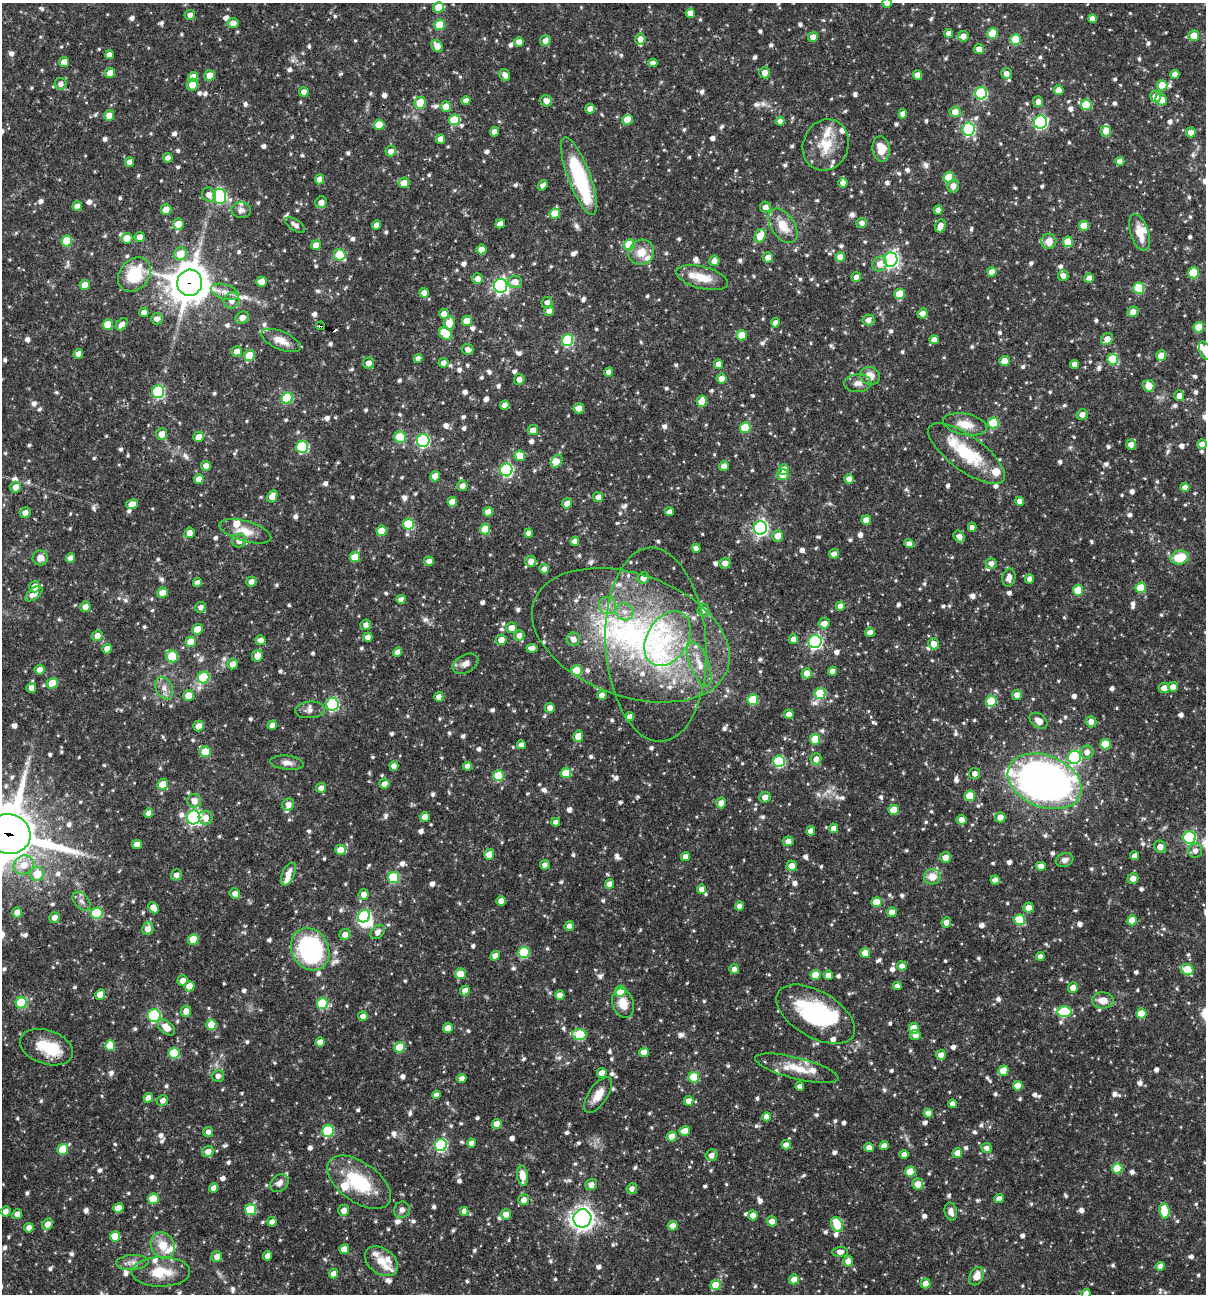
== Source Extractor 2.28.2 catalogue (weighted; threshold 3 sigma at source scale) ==
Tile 11 of 4 x 4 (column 3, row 3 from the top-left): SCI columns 2656-3859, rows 1293-2584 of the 5186 x 5168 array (HDU 1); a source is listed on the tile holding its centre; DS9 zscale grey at full resolution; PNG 1208 x 1296 px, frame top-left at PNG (2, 3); each listed source drawn as its Kron ellipse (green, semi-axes under 4 px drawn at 4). Shown black and unused: <1% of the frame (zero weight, under 3 of 4 exposures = <1% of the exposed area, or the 3 px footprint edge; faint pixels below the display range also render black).
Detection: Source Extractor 2.28.2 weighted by HDU 2 'WHT'; one run over the whole footprint, this tile lists its part. Background 0.0698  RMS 0.0035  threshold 0.0159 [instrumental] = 3 sigma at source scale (4.5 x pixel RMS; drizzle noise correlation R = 1.50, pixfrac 1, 0.05/0.05 arcsec/px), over >= 5 px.
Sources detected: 1177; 1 too faint to see at this stretch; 5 inside a brighter object's white glare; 2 cosmic-ray / hot-pixel residue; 1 long thin detection or spike segment (spike, bleed or trail) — neither listed nor drawn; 37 inside a brighter listed object's ellipse — not listed separately; of the other 1131, all 500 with FLUX_AUTO >= 1.69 (the completeness limit of this list) listed and drawn (631 fainter detections not listed), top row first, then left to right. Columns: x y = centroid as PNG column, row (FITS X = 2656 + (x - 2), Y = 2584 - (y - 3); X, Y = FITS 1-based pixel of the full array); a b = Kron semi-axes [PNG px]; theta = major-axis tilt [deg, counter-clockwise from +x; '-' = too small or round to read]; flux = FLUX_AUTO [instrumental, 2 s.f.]
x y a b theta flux
887 3 5 4 - 2.3
439 7 5 5 - 7.3
690 13 5 4 - 3.1
190 15 5 5 - 1.8
1092 19 4 4 - 2.3
233 23 5 5 - 2.3
440 25 5 5 - 9.2
949 33 4 4 - 2.2
993 33 5 5 - 9.5
963 36 5 5 - 2.6
1194 36 5 5 - 4.4
813 37 5 5 - 3
640 39 5 5 - 2.4
1016 39 5 5 - 11
545 41 5 5 - 2.3
519 42 5 5 - 2.6
437 46 6 5 - 3.4
979 49 5 5 - 2.5
109 55 4 4 - 2.4
64 62 5 4 - 3.4
653 63 4 4 - 1.9
110 73 5 5 - 3.4
765 73 5 5 - 2.9
1006 74 5 5 - 2
1175 74 4 4 - 2.2
209 75 5 5 - 3.9
505 75 6 5 - 2
918 75 4 4 - 3
193 77 5 5 - 5.5
61 84 6 6 - 1.8
192 85 6 5 - 4.1
1162 85 5 5 - 7.7
1059 90 5 5 - 4.6
304 92 5 4 - 2
981 93 6 6 - 35
1156 96 5 5 - 4.9
1161 100 6 5 - 4.5
466 101 4 4 - 2.6
546 101 6 5 - 2.7
1038 102 5 5 - 2.2
420 103 6 5 - 9.8
1086 105 5 5 - 12
446 107 5 5 - 3.7
590 109 5 5 - 2.4
955 112 5 5 - 3.8
903 114 5 4 - 2.5
109 116 5 5 - 3.8
454 120 6 5 - 12
627 120 5 4 - 4
780 121 4 4 - 2.1
1040 122 6 6 - 58
379 125 5 5 - 7.5
968 129 6 6 - 49
1106 131 5 5 - 2.5
495 132 5 4 - 2
1191 132 5 5 - 3
440 139 5 4 - 2.8
826 145 26 22 68 11
881 149 13 8 -82 6.1
391 151 5 5 - 2.7
168 158 5 4 - 2.3
1120 161 4 4 - 2.5
129 162 4 4 - 2.3
579 176 41 11 -69 33
949 177 5 5 - 11
320 179 5 4 - 2.9
404 183 5 5 - 3.5
843 183 4 4 - 2.3
543 185 6 4 52 1.8
953 186 6 6 - 2.9
209 195 7 6 - 2.2
220 196 8 6 -84 48
321 202 6 5 - 2.3
77 206 5 4 - 2.7
765 207 5 5 - 2.1
166 209 5 5 - 3.3
241 210 10 8 -9 1.8
938 210 4 4 - 2
555 214 5 5 - 6.5
862 223 5 5 - 1.9
178 224 5 5 - 4.3
500 224 5 4 - 2.6
295 225 11 5 -33 1.7
376 225 4 4 - 2.1
783 226 19 11 -55 6.5
940 226 7 5 70 2.9
1084 226 5 5 - 6.7
1140 233 19 9 -71 4.9
760 236 7 5 63 8.4
140 237 5 5 - 2.4
127 238 5 5 - 4.9
67 241 5 5 - 9
1049 241 7 7 - 4.3
1068 242 5 5 - 7.1
316 245 5 4 - 3.8
629 245 5 5 - 12
481 249 5 5 - 4
641 252 13 12 - 5
180 254 6 6 - 6.5
340 255 6 5 - 14
768 257 5 5 - 3.6
840 257 5 5 - 3.2
891 260 7 6 - 110
714 261 5 5 - 2.4
880 264 8 7 - 3.1
992 272 5 4 - 3.5
1194 273 5 5 - 15
134 275 19 14 50 17
1063 275 5 5 - 2
856 277 5 5 - 2.6
702 278 26 11 -15 7.4
1089 278 5 5 - 2.1
478 279 5 5 - 2.4
261 282 5 5 - 3.4
515 282 7 6 - 3
190 283 13 12 - 910
85 285 5 5 - 5.1
501 286 7 6 - 100
1139 288 6 5 - 16
225 292 14 7 -17 2.8
424 293 5 4 - 2.6
900 294 5 5 - 9.3
232 301 8 7 - 3.1
547 302 5 5 - 1.7
549 311 5 5 - 2
144 312 5 4 - 2.1
1133 312 5 5 - 2.7
923 313 5 5 - 2.2
444 314 5 5 - 2.6
242 318 7 5 28 2.5
157 319 6 5 - 1.9
868 320 6 5 - 1.9
467 321 5 5 - 5.6
449 323 7 6 - 4.1
775 323 4 4 - 2.3
122 324 7 5 46 2
108 325 5 5 - 7.8
321 326 4 3 - 25
1199 327 5 5 - 7.4
446 333 7 5 -48 10
742 335 5 5 - 6.8
1107 339 6 5 - 3.5
281 340 21 9 -23 4.8
567 340 6 5 - 31
934 340 5 4 - 2.7
468 349 6 5 - 1.9
237 351 5 5 - 2.4
1205 351 10 5 -67 4
78 354 5 4 - 2.7
249 356 5 5 - 9.4
1161 356 5 5 - 4.7
418 359 4 4 - 2
1113 359 5 5 - 14
1004 361 5 5 - 3.3
369 363 5 5 - 2.3
443 363 5 5 - 1.7
718 364 4 4 - 2.4
1075 364 4 4 - 2.5
609 372 4 4 - 2.2
870 376 10 8 -20 4.3
519 379 5 5 - 2.1
722 379 5 5 - 3.8
858 383 13 9 3 2.4
1149 386 6 5 - 5.2
158 392 6 6 - 43
1179 395 5 5 - 2.2
287 398 6 5 - 22
702 401 6 5 - 5.4
505 405 4 4 - 2.8
579 408 5 5 - 3.2
1082 414 5 5 - 2.2
993 423 5 5 - 19
965 424 22 10 -11 5.8
745 428 5 5 - 12
533 430 5 5 - 2.6
162 434 6 5 - 3.1
198 437 5 5 - 2.9
400 437 6 5 - 14
423 441 6 6 - 50
1131 444 5 5 - 2.4
1202 444 5 4 - 2.1
302 447 6 6 - 31
967 453 46 17 -36 20
520 456 5 5 - 5.8
557 462 7 5 55 3.5
206 466 5 5 - 2.3
724 466 5 5 - 2.2
784 469 5 5 - 3.6
506 470 6 6 - 50
783 475 6 5 - 4.2
435 476 5 5 - 5.6
199 479 5 4 - 3.3
849 479 5 5 - 2.7
462 486 5 5 - 2.2
16 487 5 5 - 3.1
1185 487 4 4 - 2.3
272 496 6 4 63 2.7
598 497 5 5 - 1.9
1020 501 4 4 - 2.6
452 502 5 5 - 5.2
567 503 5 5 - 2.5
132 504 6 4 13 3.8
488 512 5 4 - 2.9
669 512 4 4 - 2.3
25 513 5 5 - 2.3
866 520 5 5 - 3.9
409 524 5 5 - 18
972 527 4 4 - 1.9
760 528 7 6 - 87
485 529 5 5 - 7.1
245 531 27 10 -16 5.7
381 531 5 5 - 6.7
189 533 5 5 - 3
529 533 4 4 - 2.5
778 536 6 5 - 3.2
959 537 6 5 - 2.1
239 541 7 6 - 2.5
575 541 4 4 - 2.5
909 544 4 4 - 2
696 548 4 4 - 1.9
834 554 5 4 - 2.1
355 557 5 5 - 7
40 558 8 7 - 2.8
71 558 5 4 - 2.6
1180 558 9 7 12 9.7
429 561 5 4 - 1.9
531 562 5 5 - 2.6
725 563 5 5 - 2.6
991 563 5 5 - 2.2
544 569 5 5 - 2
643 578 6 5 - 2.6
1009 578 9 6 77 2.5
1030 579 4 4 - 1.9
251 582 5 5 - 2.4
197 583 4 4 - 2.3
35 587 6 5 - 2.7
1141 588 5 5 - 13
1078 590 5 5 - 9.5
162 593 5 5 - 3.6
34 594 10 5 38 3
401 599 5 4 - 2
607 605 9 8 - 2.5
840 606 4 4 - 2.2
85 607 5 5 - 2.6
200 607 5 5 - 1.7
703 610 6 6 - 2
624 612 9 8 - 2.6
824 623 5 5 - 2.9
366 625 5 5 - 1.8
511 628 5 5 - 2.9
197 629 5 5 - 5.3
870 632 5 4 - 2.2
519 635 5 5 - 2.1
631 635 103 61 -19 120
97 636 5 5 - 2.2
368 637 5 4 - 2.1
573 639 6 6 - 2.5
667 639 29 20 59 19
793 639 5 4 - 2.4
260 640 5 5 - 2.7
501 640 5 5 - 3.5
191 642 5 5 - 7.6
815 642 6 6 - 71
934 644 5 5 - 3
656 645 97 50 -86 87
532 648 5 4 - 2.4
107 649 5 4 - 2.5
397 652 5 4 - 2.5
172 656 6 5 - 13
257 656 6 5 - 3.3
233 664 5 5 - 2.9
465 664 14 8 27 2.4
699 664 23 9 -69 5.7
40 670 5 5 - 2.8
577 671 5 5 - 14
833 671 4 4 - 2.3
807 673 5 5 - 3.5
204 678 6 5 - 24
52 683 5 5 - 6.4
1173 687 5 5 - 2.6
31 688 5 5 - 2.4
164 688 12 8 -65 2.6
1164 688 5 5 - 2.7
820 694 5 5 - 18
602 695 4 4 - 2.3
1017 695 5 5 - 2.9
189 696 5 5 - 4.4
439 697 5 4 - 2.4
753 700 5 5 - 16
991 701 6 5 - 14
332 704 6 6 - 49
550 708 5 5 - 2.3
310 710 15 8 5 1.9
789 714 5 4 - 2.4
630 717 4 4 - 2.5
1039 721 10 6 -38 2.8
1091 722 5 5 - 2.5
272 725 5 4 - 1.9
198 726 5 5 - 2.7
578 736 6 5 - 4.5
815 739 5 5 - 9.9
1105 744 5 5 - 9.9
521 745 4 4 - 2.2
205 752 5 5 - 6.9
1087 752 6 6 - 2.4
1075 757 6 6 - 47
816 759 6 5 - 2.4
779 761 6 5 - 32
287 763 16 7 -6 2.2
394 766 5 4 - 2.5
467 766 4 4 - 2.3
566 773 5 5 - 8.6
975 773 5 5 - 1.8
498 776 5 5 - 14
1045 781 38 26 -22 200
163 784 5 5 - 6
384 784 5 5 - 2.9
321 788 5 4 - 2.1
970 796 5 5 - 9.6
765 797 5 5 - 2.5
194 801 7 7 - 2.8
721 803 5 5 - 2.5
288 805 6 6 - 2.1
894 810 5 5 - 6.3
149 813 5 4 - 2.2
194 817 7 6 - 69
425 817 5 5 - 4.1
1000 817 5 5 - 2.7
205 818 7 6 - 2.8
961 820 5 5 - 2.7
556 822 4 4 - 1.7
833 828 5 4 - 2.6
811 831 5 4 - 2.4
9 834 22 20 -15 2100
1189 838 6 6 - 40
788 841 5 5 - 2.5
137 844 5 4 - 2.4
1160 847 6 5 - 2.9
340 850 5 5 - 6.4
1195 851 7 7 - 2
489 854 5 5 - 5.3
1135 856 4 4 - 2.5
685 857 4 4 - 2.1
945 857 5 5 - 3.1
1064 860 9 7 16 1.7
24 865 10 9 - 5
545 865 5 4 - 1.8
792 866 5 5 - 3
1041 866 5 4 - 2.5
37 874 7 6 - 7
288 874 12 6 65 4.1
176 875 5 5 - 1.8
394 877 6 5 - 21
932 877 8 7 - 4.1
1133 878 5 5 - 2.7
995 880 4 4 - 2.5
609 884 5 4 - 2.7
701 889 4 4 - 2
235 893 5 5 - 2
364 894 5 5 - 2.7
82 901 11 7 -50 1.7
501 901 5 4 - 3.2
877 902 5 5 - 7.5
740 906 4 4 - 2.4
153 908 6 5 - 3.3
1029 908 5 5 - 3.5
17 912 5 5 - 2.4
892 912 5 4 - 3.1
97 913 6 5 - 24
364 916 6 5 - 41
55 918 5 5 - 2.3
1019 920 5 5 - 16
1132 920 5 5 - 6.5
946 922 5 5 - 2
569 926 5 4 - 2.1
148 929 6 5 - 2.8
378 932 8 6 47 2.2
345 935 6 5 - 2.3
193 939 5 5 - 7.9
310 949 22 18 -60 54
524 952 5 5 - 19
865 953 5 5 - 4.6
495 956 5 4 - 2.9
1040 956 4 4 - 2.4
902 966 5 4 - 2.1
734 969 5 5 - 1.7
1187 970 6 5 - 13
460 974 5 5 - 6.1
816 975 5 5 - 7.3
828 975 4 4 - 3.3
183 980 5 5 - 2.2
189 986 5 5 - 3.8
897 986 4 4 - 2.1
1073 988 5 5 - 2.2
465 990 5 4 - 2.6
620 991 5 5 - 10
100 994 5 5 - 4.7
560 995 5 4 - 3.2
1103 1000 11 8 -2 3.7
21 1003 5 5 - 23
322 1003 6 5 - 20
623 1003 15 10 -70 5.7
186 1011 6 5 - 2.8
1064 1012 7 5 1 23
1141 1013 5 5 - 8.4
816 1014 43 23 -30 40
154 1016 6 6 - 42
363 1016 5 4 - 1.9
211 1025 5 5 - 6
166 1027 10 6 -41 4
448 1028 5 5 - 4.2
914 1028 5 5 - 8.7
579 1034 7 5 -4 17
915 1035 5 5 - 2.8
320 1042 4 4 - 2.6
110 1045 5 5 - 7.7
46 1047 27 17 -18 11
400 1047 5 5 - 10
644 1052 5 5 - 3.9
174 1053 5 5 - 15
941 1055 5 5 - 2.5
797 1068 43 10 -14 8.7
1003 1071 5 5 - 5.6
602 1073 5 4 - 2.8
218 1076 6 5 - 1.9
694 1077 5 5 - 14
462 1078 4 4 - 2.4
1018 1086 5 5 - 4
800 1087 4 4 - 2.2
436 1095 4 4 - 1.8
598 1095 20 9 56 4.6
148 1098 5 4 - 2.7
162 1100 5 5 - 1.8
688 1101 5 4 - 2.5
953 1104 4 4 - 2
928 1113 4 4 - 2.4
767 1117 4 4 - 3
497 1124 5 5 - 2.8
328 1131 6 5 - 23
685 1131 5 5 - 5
208 1132 5 5 - 1.7
672 1137 5 5 - 5.9
472 1143 4 4 - 2.5
441 1145 6 6 - 38
786 1145 5 4 - 2.2
884 1146 4 4 - 2.7
869 1147 4 4 - 2.3
987 1148 5 5 - 1.9
63 1149 5 5 - 12
208 1151 6 5 - 2.6
957 1153 5 5 - 3
904 1154 4 4 - 2
712 1155 6 5 - 2.3
1117 1168 5 5 - 12
910 1172 5 5 - 8.9
522 1176 10 5 -81 4.1
359 1182 36 19 -35 21
279 1183 10 8 41 2.1
918 1184 5 5 - 3.5
591 1185 6 5 - 2.6
213 1188 5 4 - 2.3
632 1189 5 5 - 1.8
153 1199 5 5 - 11
999 1199 5 4 - 2.3
524 1200 5 5 - 2.6
118 1208 5 5 - 3.6
251 1210 5 5 - 19
344 1210 6 5 - 2.6
402 1210 8 8 - 1.7
5 1211 5 5 - 2.4
464 1211 4 4 - 1.8
1164 1211 7 5 -83 12
951 1212 9 6 -77 1.8
17 1214 5 5 - 2
506 1214 5 5 - 2.4
753 1215 5 4 - 2.5
582 1218 9 9 - 230
772 1221 5 5 - 2.4
272 1222 5 4 - 1.9
48 1224 6 5 - 2.6
837 1224 8 5 -67 11
673 1226 5 5 - 3
29 1228 5 4 - 2.1
115 1236 5 5 - 6.4
163 1245 14 11 -63 6.3
344 1249 5 5 - 4.6
840 1252 8 5 3 2.1
268 1256 5 4 - 3.2
217 1257 5 5 - 2.8
382 1261 18 12 -36 5
848 1261 5 5 - 2.5
132 1262 16 7 3 2.4
1160 1266 4 4 - 2.3
161 1272 29 15 1 9.8
333 1274 5 4 - 2.3
977 1276 10 6 64 3.6
794 1279 5 5 - 2.7
926 1284 5 5 - 3.5
715 1285 5 5 - 7.2
1086 1293 4 4 - 2.2
Overlapping masked pixels (flux is a lower limit): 7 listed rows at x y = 1016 39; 190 283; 321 326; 172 656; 1045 781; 9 834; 310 949
Isophote crosses this tile's border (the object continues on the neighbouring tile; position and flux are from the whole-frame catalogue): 4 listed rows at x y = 887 3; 1205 351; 9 834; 1086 1293